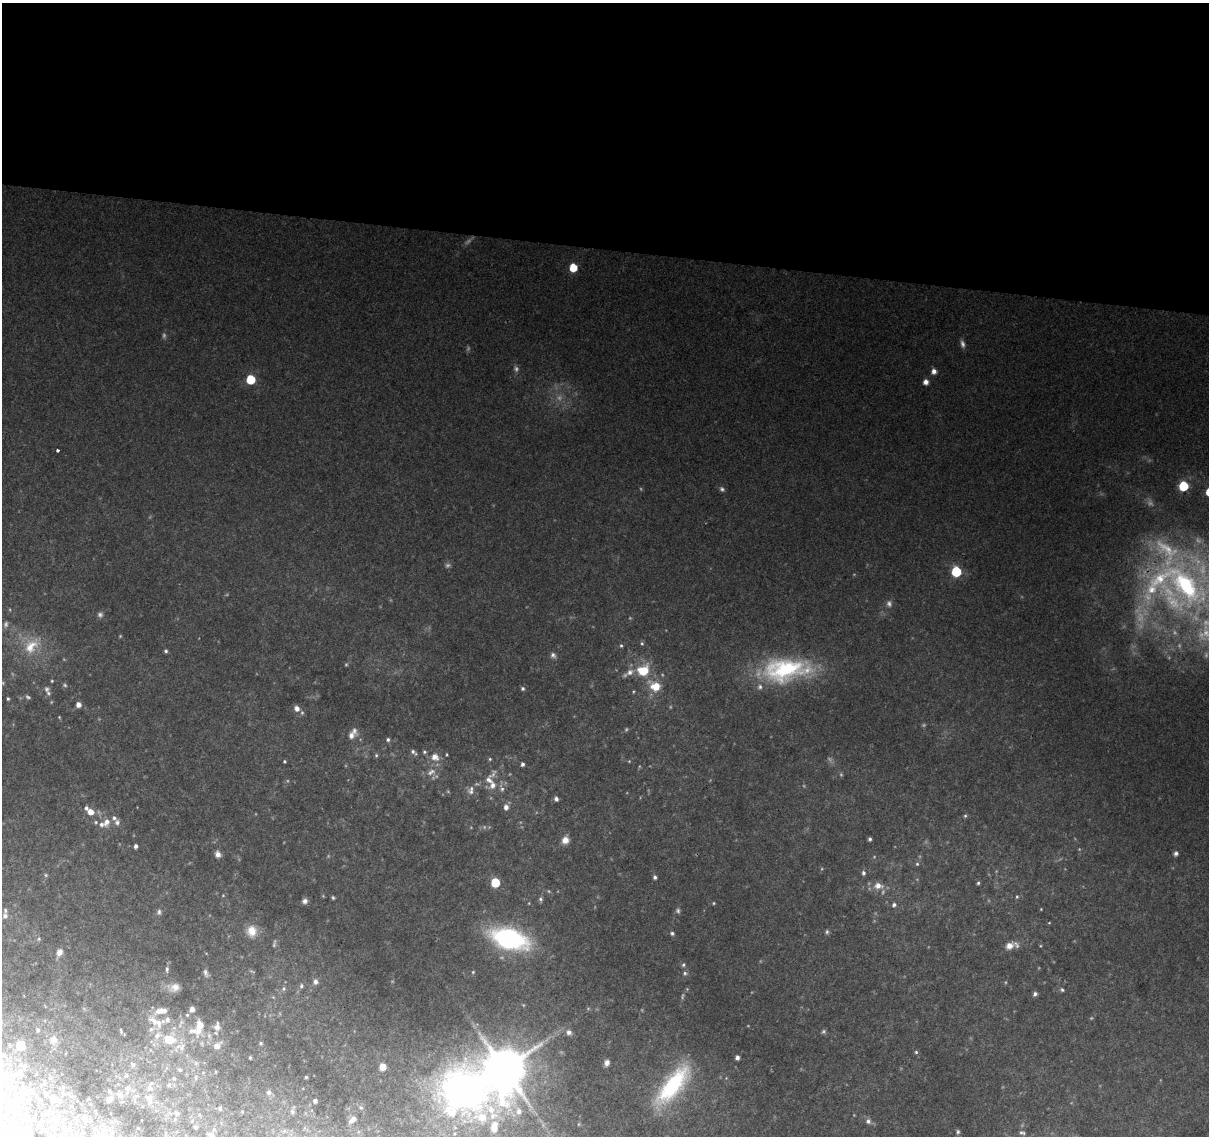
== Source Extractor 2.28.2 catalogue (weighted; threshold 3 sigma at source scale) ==
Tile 3 of 4 x 4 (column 3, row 1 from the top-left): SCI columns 2415-3621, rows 3629-4762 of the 4835 x 5046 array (HDU 1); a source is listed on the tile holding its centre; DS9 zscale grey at full resolution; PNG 1211 x 1138 px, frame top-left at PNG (2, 3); no overlay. Shown black and unused: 22% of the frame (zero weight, under 2 of 3 exposures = <1% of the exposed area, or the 3 px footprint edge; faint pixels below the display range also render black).
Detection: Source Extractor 2.28.2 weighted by HDU 2 'WHT'; one run over the whole footprint, this tile lists its part. Background 0.138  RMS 0.0098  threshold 0.0441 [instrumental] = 3 sigma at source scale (4.5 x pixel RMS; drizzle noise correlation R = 1.50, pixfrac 1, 0.0396/0.0396 arcsec/px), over >= 5 px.
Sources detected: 203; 37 too faint to see at this stretch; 2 inside a brighter object's white glare — not listed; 21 inside a brighter listed object's ellipse — not listed separately; the other 143 listed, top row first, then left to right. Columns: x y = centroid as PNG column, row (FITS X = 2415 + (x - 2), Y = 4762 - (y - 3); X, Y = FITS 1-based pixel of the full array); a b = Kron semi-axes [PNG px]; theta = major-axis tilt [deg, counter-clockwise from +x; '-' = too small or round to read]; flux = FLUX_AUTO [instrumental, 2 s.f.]
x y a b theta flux
573 268 6 5 - 29
934 371 5 5 - 5.8
251 379 6 5 - 53
926 382 5 5 - 6.2
58 451 3 3 - 1.7
1183 486 6 6 - 65
722 489 7 6 - 2.6
956 572 6 6 - 74
1185 585 79 62 -52 370
642 643 6 5 - 1.6
31 646 26 18 48 29
621 646 5 4 - 1.5
166 651 5 4 - 1.8
553 655 8 7 - 3.3
643 670 16 14 30 27
786 670 56 26 6 120
52 681 4 3 - 0.97
655 686 16 12 -27 20
523 688 5 5 - 2.1
47 689 9 7 -60 3
633 692 5 3 - 1
28 697 7 5 -34 2
8 699 4 3 - 1.5
78 705 5 5 - 6.7
297 708 7 6 - 5.7
59 717 5 3 - 0.92
351 735 11 8 34 6.8
388 740 5 5 - 2
413 752 9 5 -36 2.9
424 752 5 5 - 1.7
376 755 6 5 - 1.5
435 757 10 9 - 9.6
284 761 4 4 - 1.3
629 761 5 4 - 0.95
522 764 4 4 - 2.8
431 772 14 9 24 8.1
493 785 38 8 85 13
502 788 12 6 -70 3.8
471 790 13 8 79 5.4
556 799 5 5 - 3.4
506 807 6 5 - 5.1
91 812 6 5 - 12
965 816 5 5 - 1.5
96 822 6 5 - 1.7
107 822 11 8 80 7.1
117 822 8 7 - 3.9
870 839 4 4 - 2
565 840 8 7 - 9
136 846 4 3 - 3.1
1176 853 6 5 - 3
218 854 6 6 - 7
917 864 5 5 - 1.5
863 873 6 5 - 2.8
655 877 5 4 - 2.6
495 883 6 5 - 46
978 883 4 4 - 1.6
878 886 11 8 -1 9.4
223 895 5 4 - 0.94
1017 897 5 4 - 1.3
333 898 5 4 - 1.4
540 899 6 5 - 2.2
305 901 6 6 - 3.9
894 905 6 5 - 2.7
1041 909 3 3 - 0.71
678 911 7 6 - 2.3
159 912 8 6 83 2.6
5 916 9 7 -84 4.7
1049 923 5 3 - 0.79
252 931 14 12 -87 13
672 933 5 5 - 2.2
39 939 6 4 70 1.6
509 939 30 16 -16 210
1009 946 10 8 39 7.8
59 952 8 7 - 6.8
683 965 6 5 - 2.1
167 969 9 5 -90 2.7
473 972 5 5 - 1.3
206 973 12 7 -72 3.9
685 973 7 6 - 2.4
315 982 7 6 - 3.1
301 986 5 5 - 1.9
174 987 17 11 4 10
283 989 5 5 - 1.5
1062 990 5 4 - 1.6
1035 994 5 4 - 3.3
192 1009 6 5 - 4.5
161 1011 14 7 7 11
167 1020 8 7 - 3.6
154 1021 17 9 -33 10
181 1023 15 4 63 4.2
200 1025 13 10 -83 11
217 1027 10 7 85 6.3
38 1030 5 4 - 2.4
121 1031 7 3 -75 0.95
569 1032 8 7 - 4.3
157 1035 9 7 43 5.3
53 1040 12 11 - 8.5
169 1040 8 7 - 23
261 1043 5 5 - 1.6
20 1046 6 6 - 47
217 1046 10 7 35 7
182 1047 12 7 64 4.8
916 1052 4 3 - 1.8
737 1057 4 4 - 4
250 1058 3 3 - 1.4
196 1063 6 5 - 1.9
607 1063 7 6 - 4.5
133 1065 4 4 - 2.4
25 1066 7 6 - 2.9
382 1067 5 5 - 10
505 1069 13 11 -87 4500
180 1070 5 4 - 1.3
215 1072 4 3 - 0.81
20 1073 8 7 - 3.6
4 1075 15 8 45 8.2
126 1075 5 4 - 1.4
306 1077 3 3 - 1.5
174 1078 4 3 - 1
196 1078 8 4 82 1.6
151 1083 6 4 24 1.4
169 1085 5 4 - 1.4
673 1085 53 19 51 99
128 1088 8 6 16 3
464 1089 59 42 -19 520
109 1091 5 4 - 1.4
269 1092 7 6 - 3.7
149 1098 13 8 -84 6.2
109 1099 5 4 - 5.2
58 1100 8 5 -62 2.6
12 1101 12 7 -26 4.5
315 1101 4 4 - 3.1
361 1108 5 3 - 0.99
220 1109 5 4 - 1.5
519 1111 11 9 88 9.1
292 1112 7 5 -60 2.1
177 1113 6 5 - 2.1
353 1119 7 4 43 4.4
868 1121 7 7 - 3.7
196 1127 5 4 - 1.3
3 1129 6 4 -63 1.6
958 1132 6 5 - 1.9
1022 1133 9 6 -16 2.8
211 1135 7 5 -34 4
Isophote crosses this tile's border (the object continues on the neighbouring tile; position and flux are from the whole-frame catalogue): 3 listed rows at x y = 5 916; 464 1089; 211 1135